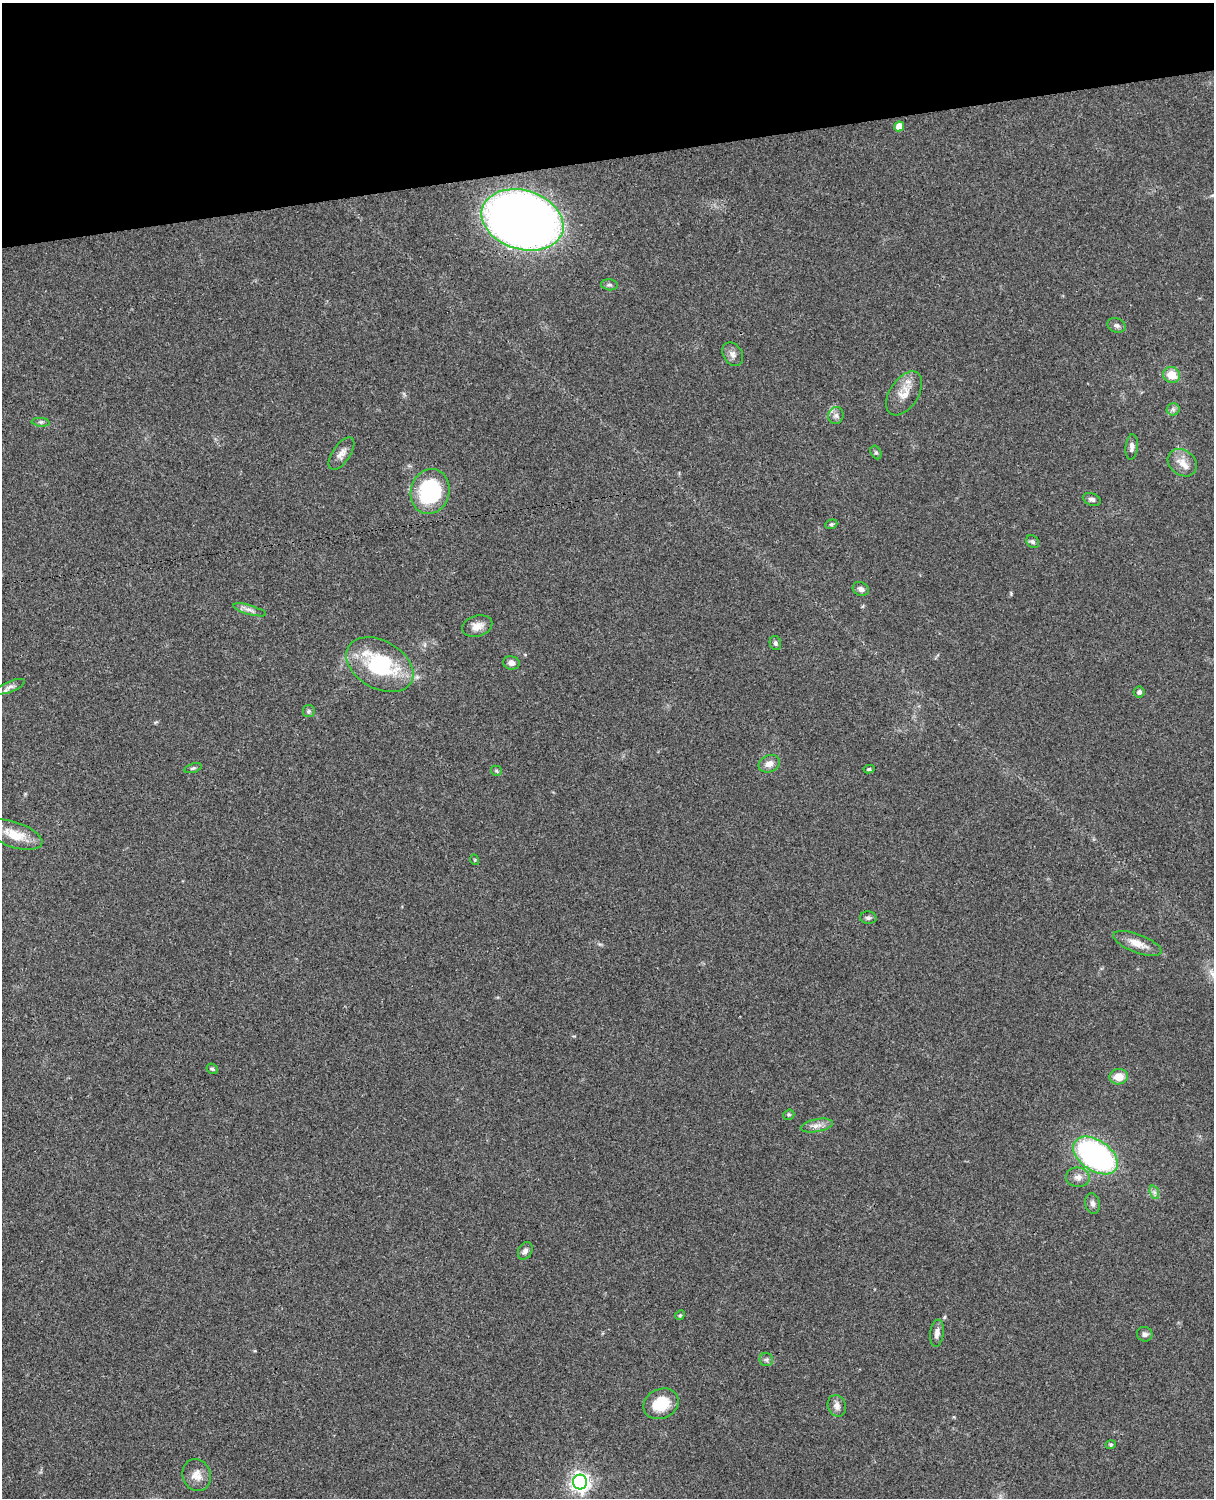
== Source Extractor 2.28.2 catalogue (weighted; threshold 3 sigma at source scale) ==
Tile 3 of 4 x 3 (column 3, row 1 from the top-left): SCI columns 2546-3757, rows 3268-4763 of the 5088 x 4927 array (HDU 1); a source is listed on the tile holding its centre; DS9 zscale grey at full resolution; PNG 1216 x 1500 px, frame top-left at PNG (2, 3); each listed source drawn as its Kron ellipse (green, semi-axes under 4 px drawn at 4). Shown black and unused: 10% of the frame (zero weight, under 3 of 4 exposures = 6% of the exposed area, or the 3 px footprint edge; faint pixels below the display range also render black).
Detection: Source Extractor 2.28.2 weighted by HDU 2 'WHT'; one run over the whole footprint, this tile lists its part. Background 0.0918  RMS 0.0062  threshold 0.0278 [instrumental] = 3 sigma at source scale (4.5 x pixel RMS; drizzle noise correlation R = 1.50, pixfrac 1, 0.05/0.05 arcsec/px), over >= 5 px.
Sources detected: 54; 1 inside a brighter listed object's ellipse — not listed separately; the other 53 listed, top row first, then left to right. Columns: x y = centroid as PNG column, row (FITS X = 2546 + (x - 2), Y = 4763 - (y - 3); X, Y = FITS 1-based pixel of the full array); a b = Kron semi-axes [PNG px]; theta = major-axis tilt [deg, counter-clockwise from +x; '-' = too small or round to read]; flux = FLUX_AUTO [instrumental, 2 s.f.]
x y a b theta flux
899 126 5 5 - 9.5
522 220 42 29 -17 600
609 285 8 5 -6 1.4
1117 325 9 7 -18 1.9
733 354 13 9 -56 3.3
1172 375 9 8 - 9.1
904 393 24 14 57 9.4
1173 409 6 6 - 1.7
836 415 8 7 - 2.3
41 422 9 3 -5 1.2
1132 447 12 6 85 2.5
876 452 7 5 -62 1.2
341 453 19 9 56 4.5
1182 463 16 12 -39 6.6
430 491 23 19 74 54
1092 499 9 6 -21 1.8
831 524 6 4 20 1
1033 542 7 5 -45 1.4
861 589 8 6 -28 2.1
249 610 17 4 -16 2.9
477 626 15 10 17 5.3
775 643 7 5 -79 1.3
511 663 8 6 -13 2.8
380 665 36 24 -30 54
10 687 16 5 21 2.6
1139 692 5 5 - 1.6
309 711 6 5 - 1.2
769 764 11 8 23 4.1
193 768 9 4 18 1
869 769 5 4 - 1
496 771 5 5 - 0.84
14 835 29 12 -18 13
475 860 5 3 - 0.58
868 918 8 6 -3 1.6
1137 943 25 9 -21 7.5
212 1069 6 5 - 1.1
1119 1077 9 7 10 7.4
789 1115 6 5 - 0.88
817 1126 16 6 11 3.8
1095 1155 25 15 -35 150
1078 1177 12 10 -6 4
1154 1192 7 4 -71 1.5
1093 1203 10 7 -76 2.3
525 1251 9 6 62 2.2
680 1315 5 4 - 0.76
937 1333 13 6 83 3.2
1145 1334 8 7 - 1.9
766 1359 7 6 - 1.4
661 1404 18 14 26 17
837 1406 11 9 -70 3.2
1111 1445 5 4 - 0.87
197 1475 16 14 -72 6.6
580 1482 7 7 - 300